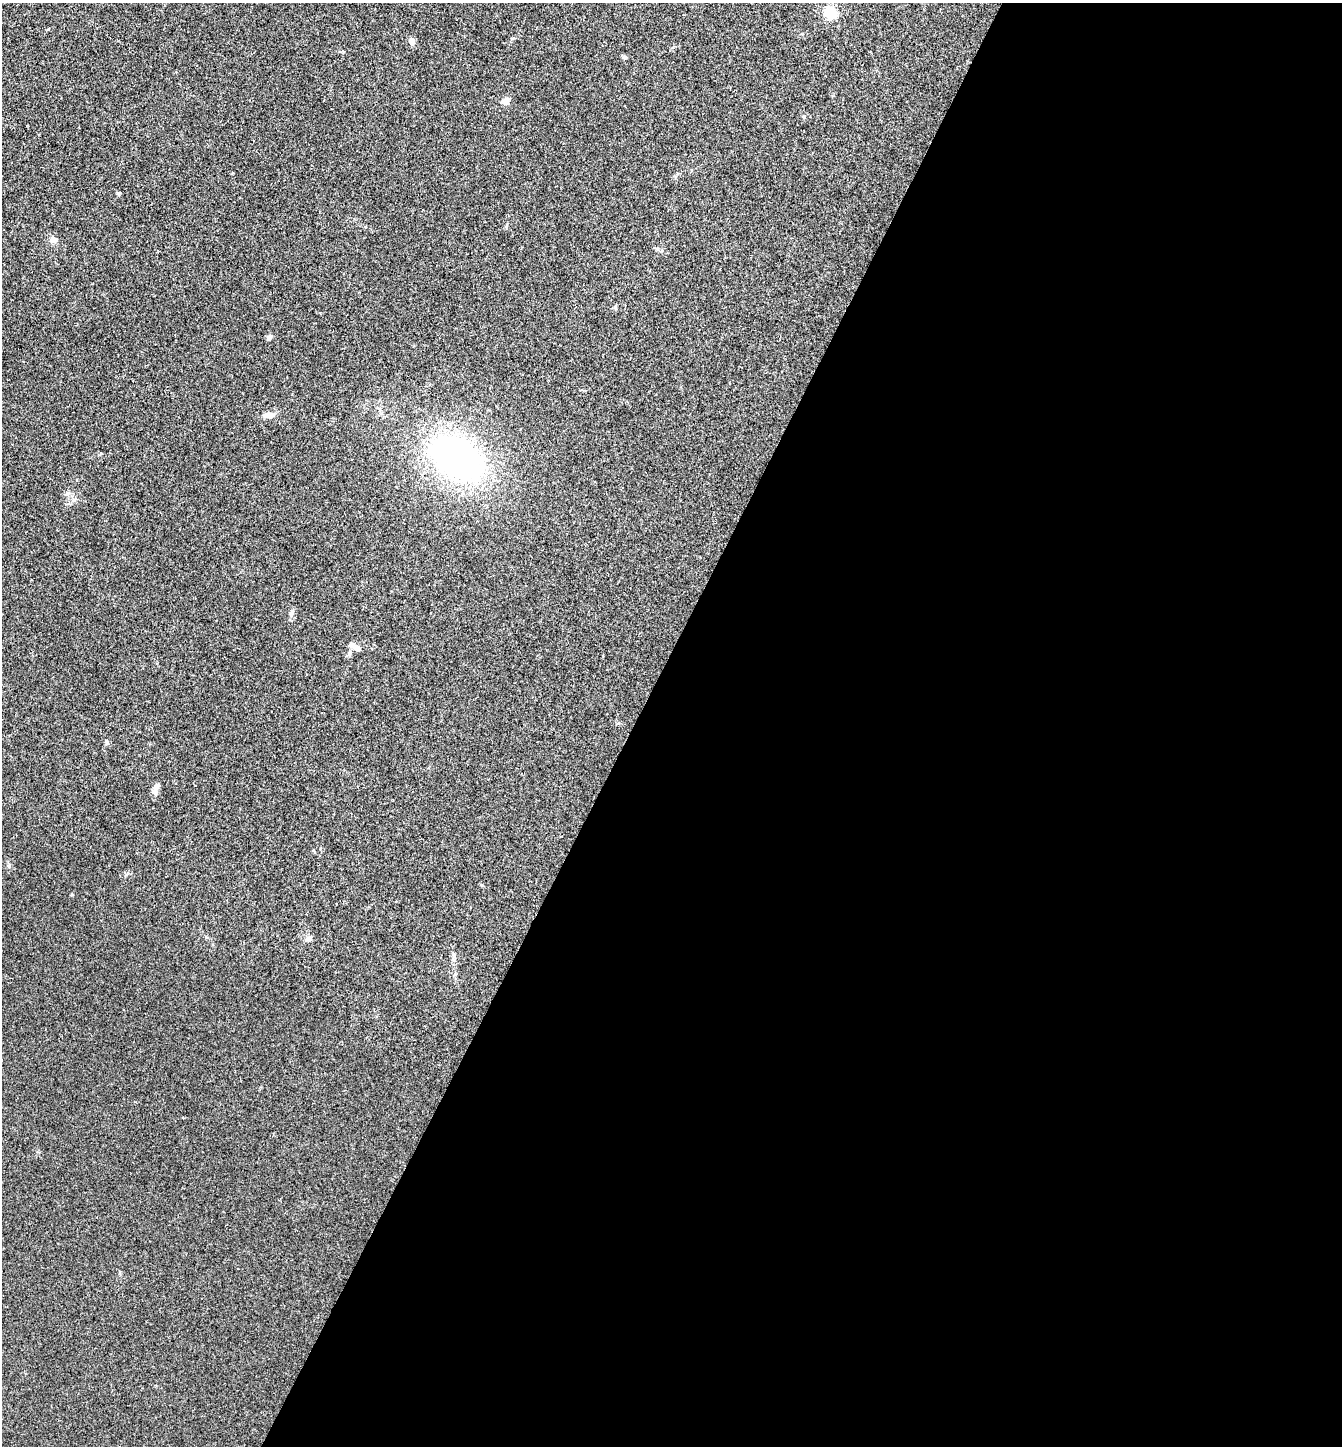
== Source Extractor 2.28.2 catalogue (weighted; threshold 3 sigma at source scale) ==
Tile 12 of 4 x 4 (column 4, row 3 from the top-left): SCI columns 4165-5504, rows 1447-2890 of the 5788 x 5779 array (HDU 1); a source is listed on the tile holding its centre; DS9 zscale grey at full resolution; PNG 1344 x 1448 px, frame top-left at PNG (2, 3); no overlay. Shown black and unused: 53% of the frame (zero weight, under 2 of 3 exposures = <1% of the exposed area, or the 3 px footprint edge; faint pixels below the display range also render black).
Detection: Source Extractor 2.28.2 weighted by HDU 2 'WHT'; one run over the whole footprint, this tile lists its part. Background 0.057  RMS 0.0088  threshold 0.0396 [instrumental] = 3 sigma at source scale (4.5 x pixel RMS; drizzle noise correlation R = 1.50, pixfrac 1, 0.05/0.05 arcsec/px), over >= 5 px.
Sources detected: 20; all 20 listed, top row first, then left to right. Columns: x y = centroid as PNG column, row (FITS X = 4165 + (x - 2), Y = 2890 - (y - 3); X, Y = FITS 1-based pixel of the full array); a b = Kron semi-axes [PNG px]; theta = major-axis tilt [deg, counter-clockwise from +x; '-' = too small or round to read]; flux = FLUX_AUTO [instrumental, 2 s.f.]
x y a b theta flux
831 12 11 10 - 19
412 41 9 7 -85 4.1
625 57 6 5 - 1.5
505 101 8 7 - 5
803 116 6 5 - 1.4
118 194 5 5 - 1.1
53 240 10 8 -36 4.2
615 307 6 4 -51 1.2
269 337 7 6 - 2.2
268 415 14 7 8 5.5
457 458 48 31 -33 310
67 494 6 5 - 2
292 613 11 6 76 3.1
355 647 16 6 -32 5.7
349 653 8 5 67 2.4
107 742 9 4 -74 1.4
157 786 15 6 53 4.2
9 866 6 4 -73 1.3
309 938 11 6 36 2.7
120 1272 6 3 -89 0.89
Unlisted compact peaks at least as high as the median listed source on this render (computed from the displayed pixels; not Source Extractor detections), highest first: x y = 72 895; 512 38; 482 885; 48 29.